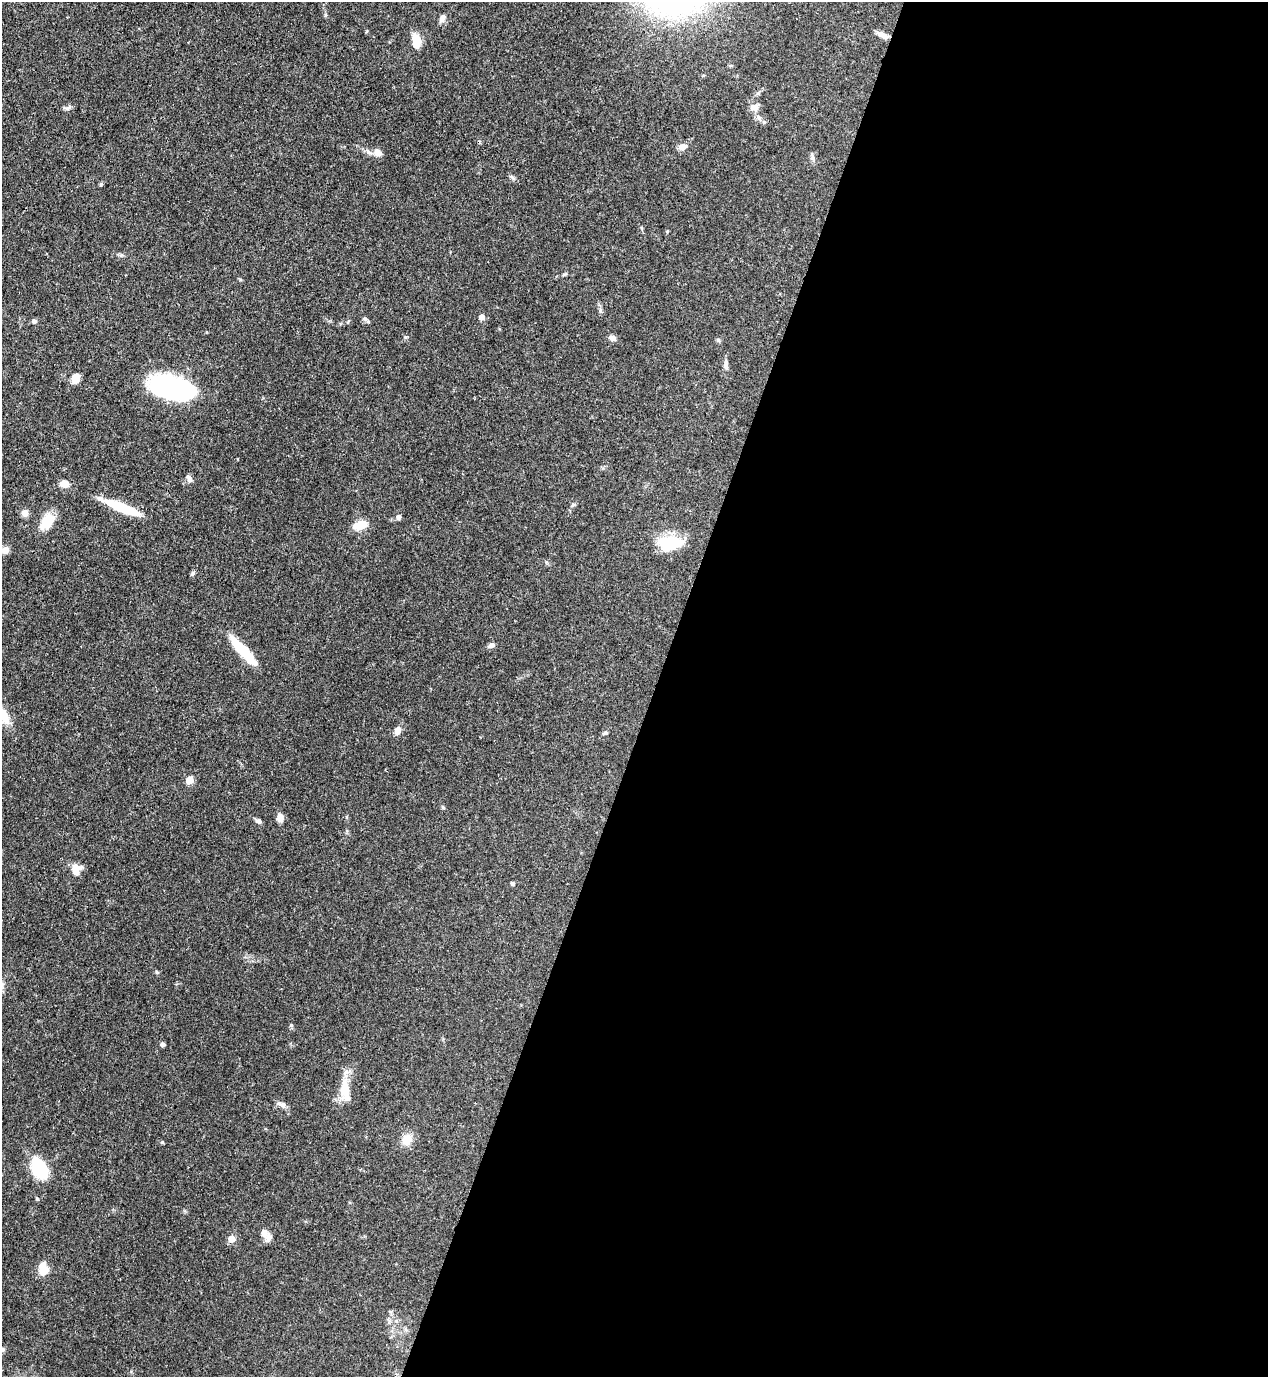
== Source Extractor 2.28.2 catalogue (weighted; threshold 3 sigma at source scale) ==
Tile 12 of 4 x 4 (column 4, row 3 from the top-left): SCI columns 4026-5291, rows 1416-2790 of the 5645 x 5583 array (HDU 1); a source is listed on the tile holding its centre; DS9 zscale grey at full resolution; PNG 1270 x 1379 px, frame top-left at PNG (2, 2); no overlay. Shown black and unused: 48% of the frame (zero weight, under 3 of 4 exposures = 7% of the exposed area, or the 3 px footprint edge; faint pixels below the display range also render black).
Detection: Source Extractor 2.28.2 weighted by HDU 2 'WHT'; one run over the whole footprint, this tile lists its part. Background 0.0728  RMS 0.0036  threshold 0.0162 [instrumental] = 3 sigma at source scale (4.5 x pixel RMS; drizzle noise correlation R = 1.50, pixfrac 1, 0.05/0.05 arcsec/px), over >= 5 px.
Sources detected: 58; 2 inside a brighter object's white glare — not listed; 3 inside a brighter listed object's ellipse — not listed separately; the other 53 listed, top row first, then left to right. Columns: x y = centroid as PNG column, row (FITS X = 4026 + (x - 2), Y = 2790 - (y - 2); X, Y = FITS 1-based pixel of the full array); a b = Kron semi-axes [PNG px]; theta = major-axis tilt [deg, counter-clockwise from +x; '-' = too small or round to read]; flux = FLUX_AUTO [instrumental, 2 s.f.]
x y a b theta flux
442 18 10 6 60 1.8
883 35 15 6 -25 2.1
416 41 16 8 -83 6.3
68 107 13 4 34 0.83
755 107 12 8 20 2
758 117 6 4 -71 0.71
682 147 7 6 - 3.1
378 152 11 9 -35 2.4
512 177 9 4 -54 0.77
101 184 6 4 72 0.43
600 310 6 4 -72 0.68
482 317 5 5 - 2.3
365 319 8 5 -49 0.8
34 321 6 6 - 0.81
405 337 5 5 - 0.45
613 338 9 7 -23 1.4
726 363 9 5 -78 1
75 378 11 8 62 3.2
173 388 40 19 -14 75
189 479 10 6 -62 1.3
64 484 9 7 -3 3.7
122 507 41 8 -22 15
25 513 9 8 - 1.7
399 517 6 6 - 0.83
47 521 22 13 61 6.7
360 525 15 9 17 5.6
669 543 27 15 6 14
5 550 7 7 - 2.7
193 574 7 5 37 0.61
491 645 9 6 33 1.2
243 651 39 10 -48 12
3 715 29 11 -58 7.8
397 731 10 7 71 2.2
605 733 7 5 28 0.62
189 780 5 5 - 9.2
443 807 6 4 -88 0.43
280 818 9 7 -81 2.4
258 821 7 6 - 0.97
76 870 13 10 77 3.8
512 883 5 5 - 0.62
157 972 5 4 - 0.43
291 1025 6 4 44 0.43
162 1044 5 4 - 0.93
344 1089 28 13 84 7.1
282 1105 10 7 -28 1.7
407 1139 13 11 48 4.5
162 1142 5 4 - 0.4
39 1168 18 11 -64 25
37 1199 5 4 - 0.4
264 1233 13 9 -76 2.1
231 1239 5 5 - 5.6
44 1271 8 7 - 5.6
2 1349 7 6 - 0.78
Isophote crosses this tile's border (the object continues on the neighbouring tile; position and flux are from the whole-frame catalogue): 2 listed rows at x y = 3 715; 2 1349
Unlisted compact peaks at least as high as the median listed source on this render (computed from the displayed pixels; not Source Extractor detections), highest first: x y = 121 255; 325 15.